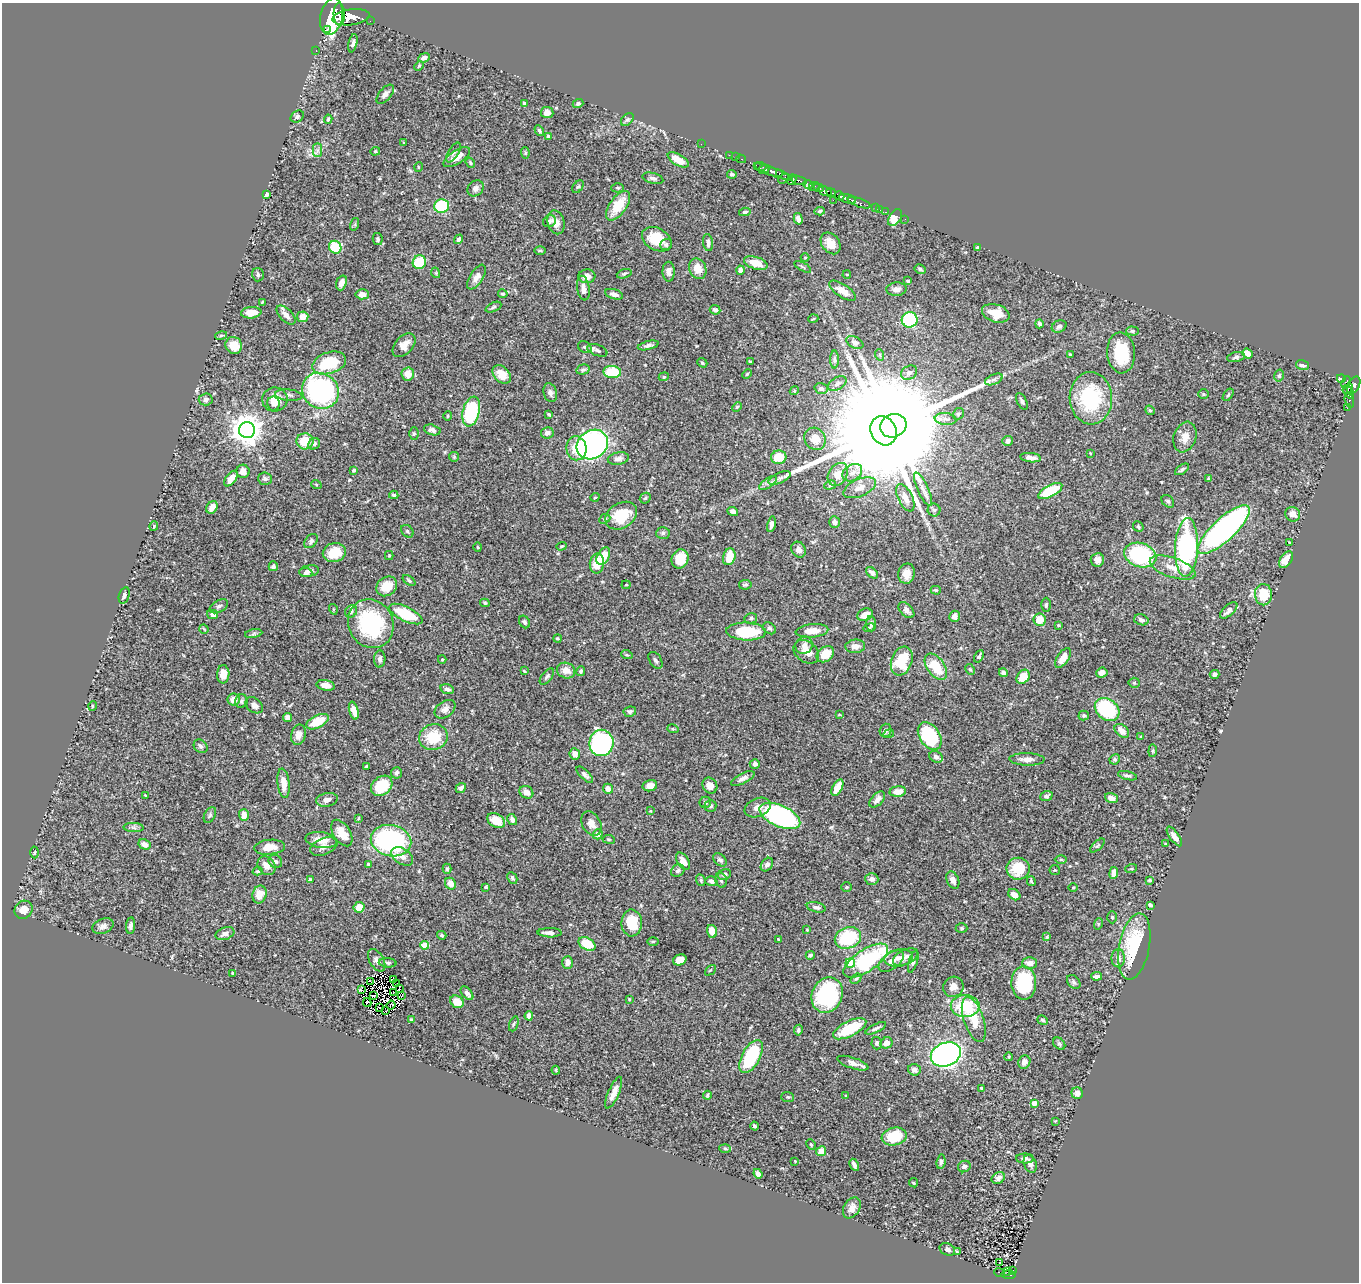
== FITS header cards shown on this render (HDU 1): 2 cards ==
NAXIS1  =                 1357
NAXIS2  =                 1280

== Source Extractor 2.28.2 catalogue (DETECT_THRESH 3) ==
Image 1357 x 1280 px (HDU 1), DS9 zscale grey, 1 PNG px = 1 image px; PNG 1361 x 1284 px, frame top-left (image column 1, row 1280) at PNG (2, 3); each listed source drawn as its Kron ellipse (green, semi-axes under 4 px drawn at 4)
Background 0.498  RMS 0.02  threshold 0.0613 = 3 sigma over >= 5 px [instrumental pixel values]
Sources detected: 508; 3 with non-positive FLUX_AUTO (blend fragments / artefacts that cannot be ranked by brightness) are neither listed nor drawn; of the other 505, the 500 brightest by FLUX_AUTO listed and drawn (5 fainter detections omitted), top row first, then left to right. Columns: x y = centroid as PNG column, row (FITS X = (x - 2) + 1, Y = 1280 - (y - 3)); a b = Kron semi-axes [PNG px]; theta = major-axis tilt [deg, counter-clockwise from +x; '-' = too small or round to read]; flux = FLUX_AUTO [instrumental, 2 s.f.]
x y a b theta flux
339 14 11 5 -87 1500
331 17 18 11 78 5900
351 17 19 8 7 2600
370 21 2 2 - 5.3
327 30 3 2 - 12000
353 43 9 3 78 3.5
316 51 3 2 - 16
424 58 6 4 24 6
419 66 5 4 - 1.5
385 94 11 6 49 6.2
525 104 4 3 - 3.7
578 104 5 4 - 2.6
547 112 6 5 - 8.3
297 117 7 5 33 3.8
328 119 4 4 - 1.8
627 119 7 5 47 2.5
539 131 6 4 -59 2.6
548 136 4 3 - 2.3
404 143 3 2 - 0.92
701 144 2 2 - 7.9
317 150 7 4 90 3.7
375 151 5 4 - 1.6
453 152 11 5 60 4.5
525 153 6 4 -84 1.7
729 155 2 2 - 8
457 157 15 6 33 13
736 157 3 2 - 23
741 159 5 3 - 19
678 160 12 5 -30 19
470 163 5 4 - 2
760 166 6 3 -7 200
418 167 5 3 - 1
764 169 5 4 - 990
773 172 21 4 -21 490
779 173 3 3 - 150
732 174 5 4 - 2.6
653 178 10 5 -15 4.1
784 179 6 3 34 160
792 180 5 3 - 150
799 180 8 3 -18 330
808 184 5 4 - 260
814 186 5 4 - 130
578 187 7 4 52 2.2
475 188 9 7 46 5.8
618 188 6 4 -1 2.1
819 188 5 3 - 180
825 191 7 4 -20 1100
831 193 5 3 - 240
266 194 4 4 - 2.6
839 196 5 3 - 270
847 199 9 3 -16 520
833 200 2 2 - 29
859 203 12 3 -19 130
442 206 7 7 - 84
618 206 17 8 55 36
875 208 2 2 - 10
880 210 3 2 - 1.5
820 211 5 4 - 2.5
745 212 6 4 9 2.6
886 212 3 2 - 8.6
895 218 9 6 58 29
798 219 6 4 -74 4.3
905 219 2 2 - 3.8
549 221 7 5 27 4.3
556 222 12 8 -75 11
355 224 6 4 73 1.9
378 239 6 5 - 2.9
459 239 5 4 - 5.4
657 239 16 11 -28 35
708 242 8 5 -82 4.5
831 243 12 8 -53 14
666 245 6 5 - 3.1
335 247 6 6 - 60
978 248 4 3 - 2.4
540 250 6 4 0 1.5
805 257 4 3 - 1
419 262 7 6 - 61
756 263 12 6 -18 19
803 267 9 3 -29 1.9
698 269 10 8 -66 15
920 269 6 4 -29 2.2
740 270 4 4 - 9.4
669 272 10 6 -89 6.5
436 273 5 3 - 1.3
624 274 8 4 19 2.2
847 274 4 3 - 1.1
258 275 7 6 - 2.8
587 276 8 7 - 11
477 277 14 6 58 9.4
908 281 4 3 - 2.5
341 283 8 5 70 8.3
583 288 12 6 -82 8.4
896 289 10 6 4 6.1
843 291 15 6 -33 14
362 294 6 5 - 7.9
503 294 5 4 - 2.1
614 294 9 5 -17 6.5
262 302 3 2 - 1.2
493 307 8 4 25 2.5
715 310 5 4 - 3.9
251 313 10 5 6 16
996 313 14 9 -17 24
286 315 12 6 -45 7.6
303 317 6 5 - 13
813 319 5 3 - 1.2
910 320 8 7 - 130
1039 324 4 3 - 3
1059 326 8 5 23 3.7
1132 331 6 4 -2 2.7
221 336 6 2 15 2.1
855 342 9 5 -28 4.8
234 345 9 8 - 21
404 345 14 9 47 13
648 345 11 4 14 4.2
585 347 7 5 -36 3.5
597 350 10 5 -21 4.1
1121 353 20 14 -86 55
1247 354 5 4 - 11
880 355 6 3 -71 1.5
1070 355 3 3 - 1.4
1236 357 9 5 12 3.5
835 360 9 4 -89 2.9
751 362 3 2 - 1.5
329 363 17 10 18 64
702 363 5 4 - 2
1303 365 7 5 -15 4.9
583 370 7 5 14 2.7
612 372 9 6 -5 46
909 373 8 6 29 4.7
408 374 6 6 - 17
502 374 10 7 -47 17
747 374 5 3 - 1.5
1279 376 6 5 - 2.2
664 377 5 4 - 1.8
994 379 9 5 24 3.5
1341 379 4 3 - 110
1346 382 6 4 68 80
837 384 10 6 29 5
1354 385 9 5 61 400
821 388 7 5 -18 4.1
1348 388 6 2 36 110
320 391 19 17 -39 260
794 391 4 3 - 1.3
1349 392 8 4 -56 180
550 393 9 6 -75 5.7
1203 394 5 5 - 1.7
289 395 13 5 -6 4.8
1228 395 7 3 54 2
1091 398 26 21 -88 99
206 399 7 6 - 4.1
275 399 12 12 - 19
1022 401 9 4 -63 3.7
1349 401 7 3 -74 26
273 404 7 6 - 4.8
737 407 5 4 - 1.8
1347 408 2 2 - 6.3
1150 410 5 4 - 2
471 411 15 8 76 120
549 414 4 3 - 1.7
958 414 6 5 - 3
448 416 5 4 - 1.6
945 419 11 6 -6 6.6
893 426 13 11 25 40000
247 430 8 8 - 2100
432 430 8 5 -15 6
884 431 15 12 -63 65000
547 433 6 5 - 5.8
414 434 6 5 - 2.4
1185 437 16 11 71 13
815 439 11 10 - 18
305 441 8 8 - 34
1007 441 5 4 - 5.9
314 444 6 5 - 3.6
592 445 16 14 34 350
576 448 12 10 -83 22
1090 453 4 3 - 1.1
454 457 5 5 - 1.6
779 457 7 7 - 29
618 458 10 6 11 5.6
1031 458 10 4 -6 7.7
1182 469 8 4 35 3.1
354 470 4 4 - 2.1
243 471 6 6 - 8.1
852 473 10 8 33 8.1
838 474 12 9 58 21
780 478 12 5 23 5
1208 478 3 2 - 1.3
231 479 9 5 51 12
265 479 7 6 - 4
768 483 10 5 35 4.9
316 484 5 3 - 1.2
830 485 6 4 21 2.9
860 488 17 8 23 12
923 489 18 5 -65 9.3
1050 491 13 6 28 58
394 495 4 3 - 2.3
595 497 4 3 - 1.1
645 498 6 5 - 2
905 498 14 7 -63 12
1168 501 7 5 -44 2.6
212 507 7 5 58 12
934 510 6 6 - 3
733 511 5 4 - 6.4
1293 514 8 7 - 10
621 516 17 12 32 40
605 519 6 4 24 2.2
834 522 6 5 - 4.6
771 524 8 4 79 6.2
154 526 4 4 - 1.4
1138 527 6 4 -49 2.4
1224 530 33 11 43 500
407 531 7 5 -47 2.6
663 533 7 6 - 3
311 541 8 5 49 3.5
1289 542 3 2 - 1.1
561 546 5 4 - 1.5
478 547 4 3 - 1.2
1187 547 29 11 87 220
799 550 8 7 - 6.3
334 552 12 9 13 32
1140 555 16 12 -18 130
389 556 4 4 - 1.7
603 556 9 6 62 24
729 557 8 6 73 26
680 559 10 8 67 28
1097 560 7 6 - 6.9
1286 560 9 5 55 16
597 563 10 7 81 23
273 566 5 4 - 2.9
1173 568 24 9 -19 20
309 571 10 5 9 5.1
306 573 6 4 -5 3.2
872 573 7 4 -42 5.3
906 574 10 8 77 14
409 581 7 4 -38 2.6
626 585 4 4 - 1.4
745 585 6 5 - 2.2
387 586 11 9 37 27
936 590 5 4 - 1.8
124 595 8 5 73 3.3
1263 595 11 8 -89 38
485 603 5 3 - 2.1
1046 605 7 4 88 2.8
219 606 10 6 29 3.7
333 609 5 3 - 1.4
906 610 9 6 -46 6.1
1229 610 11 5 42 6
351 611 7 5 49 4.4
213 614 5 4 - 4.6
406 614 18 7 -26 57
865 615 8 6 24 13
954 616 5 5 - 5.4
751 618 6 5 - 2.9
1040 620 6 6 - 20
1141 620 7 5 -16 5.4
524 622 7 5 -56 3.8
371 624 25 22 -61 130
871 624 7 5 -85 3.7
1059 625 4 3 - 1.3
770 628 7 5 -35 2.8
869 628 5 3 - 1.9
204 629 5 2 - 1.2
746 631 20 9 -2 70
812 631 16 6 5 16
254 634 9 4 9 2.7
557 638 4 4 - 1.8
804 645 9 8 - 7
855 646 10 6 4 9
806 652 14 10 -36 15
825 654 9 7 36 26
627 655 6 3 -18 1.5
979 656 6 4 61 2.9
1063 658 11 5 56 12
380 659 8 5 86 4.3
442 659 4 4 - 1.7
655 660 9 6 -56 3.7
902 661 15 10 69 52
936 667 15 8 -54 46
970 669 6 4 -61 2.2
566 670 9 7 -19 12
524 671 4 3 - 1.2
581 671 5 4 - 2.5
1003 673 4 4 - 4.8
1102 673 6 5 - 7.2
223 674 9 6 88 14
1215 674 5 4 - 4.2
547 676 9 5 51 3.6
1023 677 8 6 52 24
1134 683 5 5 - 1.7
326 685 9 5 -10 10
447 689 7 4 -16 4.6
234 700 6 6 - 13
241 701 7 6 - 3.7
254 705 10 7 -39 5.4
92 706 5 3 - 1.1
445 709 11 7 36 7.2
354 710 9 4 -75 11
1107 710 13 10 -37 120
630 712 6 5 - 3.4
839 715 4 2 - 0.88
1084 715 5 5 - 2.1
287 717 5 4 - 7.1
317 722 12 6 26 31
673 729 6 3 -17 1.5
885 730 7 5 71 4.7
1122 731 8 5 -43 11
889 734 5 4 - 1.7
298 735 10 7 77 10
930 736 15 10 -57 100
433 737 14 13 - 42
1141 737 4 3 - 1.3
601 743 13 12 - 300
201 746 7 6 - 4.1
1153 751 6 4 84 1.7
575 754 5 5 - 9.5
936 757 7 5 -33 6.2
1027 759 17 6 -2 9
1115 759 5 5 - 2.9
755 764 5 5 - 4.1
366 766 4 2 - 1.5
396 773 6 5 - 4
585 775 11 4 -43 4
1127 776 10 4 -13 3.4
743 778 13 5 26 6.7
284 783 15 6 -83 17
382 786 11 9 39 42
650 786 7 5 13 9.7
710 786 8 7 - 9.8
461 788 5 4 - 3.9
837 788 9 5 62 16
608 789 5 4 - 12
526 792 7 6 - 8.2
898 792 8 5 5 15
145 795 4 3 - 0.94
1046 796 6 5 - 3
1111 798 7 4 -19 8.3
877 799 10 5 48 8.7
327 800 11 6 11 7.9
705 802 6 5 - 3.3
711 806 6 6 - 2.7
758 808 14 9 22 9.7
650 811 4 4 - 1.1
210 815 8 5 62 3.2
244 815 6 5 - 11
780 816 22 10 -24 270
358 818 4 3 - 1.3
512 820 6 4 -60 5.1
496 821 9 6 -31 25
591 824 13 9 -60 9.8
133 827 10 4 -2 4
342 833 15 8 -57 19
598 834 5 5 - 8.8
1174 836 11 4 -55 8.2
609 839 6 3 -8 1.4
321 840 16 8 -8 17
391 841 20 15 -12 200
145 844 6 5 - 9.3
1166 844 3 3 - 1.5
324 846 14 8 22 7.6
1097 846 9 4 44 2.3
269 847 15 7 5 16
35 852 6 3 89 1.3
402 856 12 7 -34 9.7
720 860 8 5 -42 3.9
1061 860 6 4 -1 2
275 861 7 6 - 3.2
683 861 9 5 -58 12
368 864 3 3 - 1.4
767 865 7 5 54 5.3
266 866 10 8 -51 11
447 869 5 4 - 2
1018 869 11 11 - 39
1131 869 6 3 18 1.5
1055 870 5 5 - 1.7
258 871 5 4 - 1.9
678 871 7 5 33 3.3
1114 873 6 4 81 11
724 875 6 5 - 3.2
512 878 6 4 -62 2.6
311 879 3 3 - 1.7
872 879 6 5 - 5.4
701 880 6 4 -71 2
721 880 7 5 -72 3.5
953 880 9 6 -67 6.5
1150 880 4 3 - 2.2
711 881 6 4 -18 4.9
1031 881 5 3 - 1.8
450 884 6 5 - 10
486 887 3 3 - 1.6
847 887 5 4 - 1.6
1073 887 5 3 - 1.3
259 894 9 7 72 19
1014 895 7 5 -39 9.9
1150 905 4 3 - 2.8
359 907 6 5 - 14
816 907 9 5 -13 4.5
23 910 9 8 - 14
1112 917 6 5 - 1.9
632 923 13 10 -88 45
1098 924 6 3 72 1.6
103 926 11 7 23 6.5
130 926 8 4 82 4.4
961 928 6 4 -1 2.2
807 930 3 2 - 1.1
712 931 6 5 - 15
550 933 12 4 -1 5
225 934 9 6 19 5.2
442 935 5 4 - 2.4
1047 937 4 3 - 1.3
848 938 13 10 22 79
778 939 3 2 - 1
653 941 5 3 - 1.4
587 944 9 6 -29 37
425 945 4 4 - 39
1134 946 34 15 79 92
810 955 4 3 - 2.4
905 957 13 7 24 7.2
899 958 14 8 10 9.7
1118 958 9 6 89 8.3
377 960 12 7 -60 6.2
680 960 7 5 19 19
866 961 26 11 33 150
891 961 14 8 36 7.7
913 961 11 4 73 3.4
388 963 9 4 -4 3.1
567 963 6 5 - 6.8
850 963 4 4 - 47
1029 963 7 6 - 9.1
710 970 6 2 45 1.1
233 973 3 3 - 1.2
1096 976 5 3 - 6
394 979 3 2 - 1.3
856 979 6 4 39 1.9
371 982 3 2 - 2.2
1074 982 8 6 -48 3.2
1024 983 17 12 -89 84
397 984 4 2 - 0.69
953 987 10 9 - 9
399 988 3 2 - 1.3
362 990 4 2 - 3
393 992 3 2 - 0.72
467 993 8 5 -49 6.4
402 995 3 2 - 1.7
827 995 18 15 66 130
373 996 4 2 - 2
629 999 3 3 - 1.3
457 1002 7 6 - 16
367 1003 4 2 - 1.1
391 1005 4 2 - 0.73
965 1006 14 11 -1 59
379 1007 3 2 - 0.93
386 1011 2 2 - 0.81
529 1016 4 4 - 6.8
974 1019 23 10 -71 26
411 1020 3 3 - 2.5
1042 1020 5 4 - 2.5
514 1024 8 3 70 1.7
876 1028 11 4 27 3.7
850 1029 18 7 26 55
798 1030 5 4 - 2.8
877 1043 6 5 - 2.6
886 1043 6 5 - 9
1059 1044 7 5 -47 2.8
946 1054 15 11 22 470
751 1056 18 9 62 78
1009 1057 4 3 - 0.99
1024 1062 7 6 - 6.2
853 1063 16 5 -18 7.5
556 1070 4 3 - 1.4
914 1070 6 5 - 5.3
981 1088 3 3 - 1.7
614 1093 17 5 66 11
1077 1093 6 5 - 5.6
707 1095 4 2 - 1.5
846 1096 3 2 - 1.2
788 1097 6 5 - 2
1034 1103 4 4 - 15
1055 1121 3 3 - 0.92
754 1126 4 3 - 2.9
894 1137 12 9 11 42
811 1145 5 3 - 1.5
725 1148 6 4 -3 1.8
821 1151 5 4 - 16
1025 1159 9 5 0 5.1
795 1161 3 2 - 1.1
941 1162 7 4 83 2.8
1030 1164 9 6 -71 5.9
854 1165 6 3 -62 4
964 1167 6 5 - 3.1
758 1174 5 4 - 7.7
998 1178 7 5 34 5.9
913 1183 5 3 - 1
852 1208 11 8 57 9.6
947 1249 8 6 -25 4.2
957 1252 4 3 - 1.6
999 1262 3 2 - 3
1012 1270 4 2 - 17
1000 1272 5 3 - 17
1008 1272 4 2 - 13
1009 1275 7 3 -6 43
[5 fainter detections neither listed nor drawn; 3 non-positive-flux detections neither listed nor drawn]